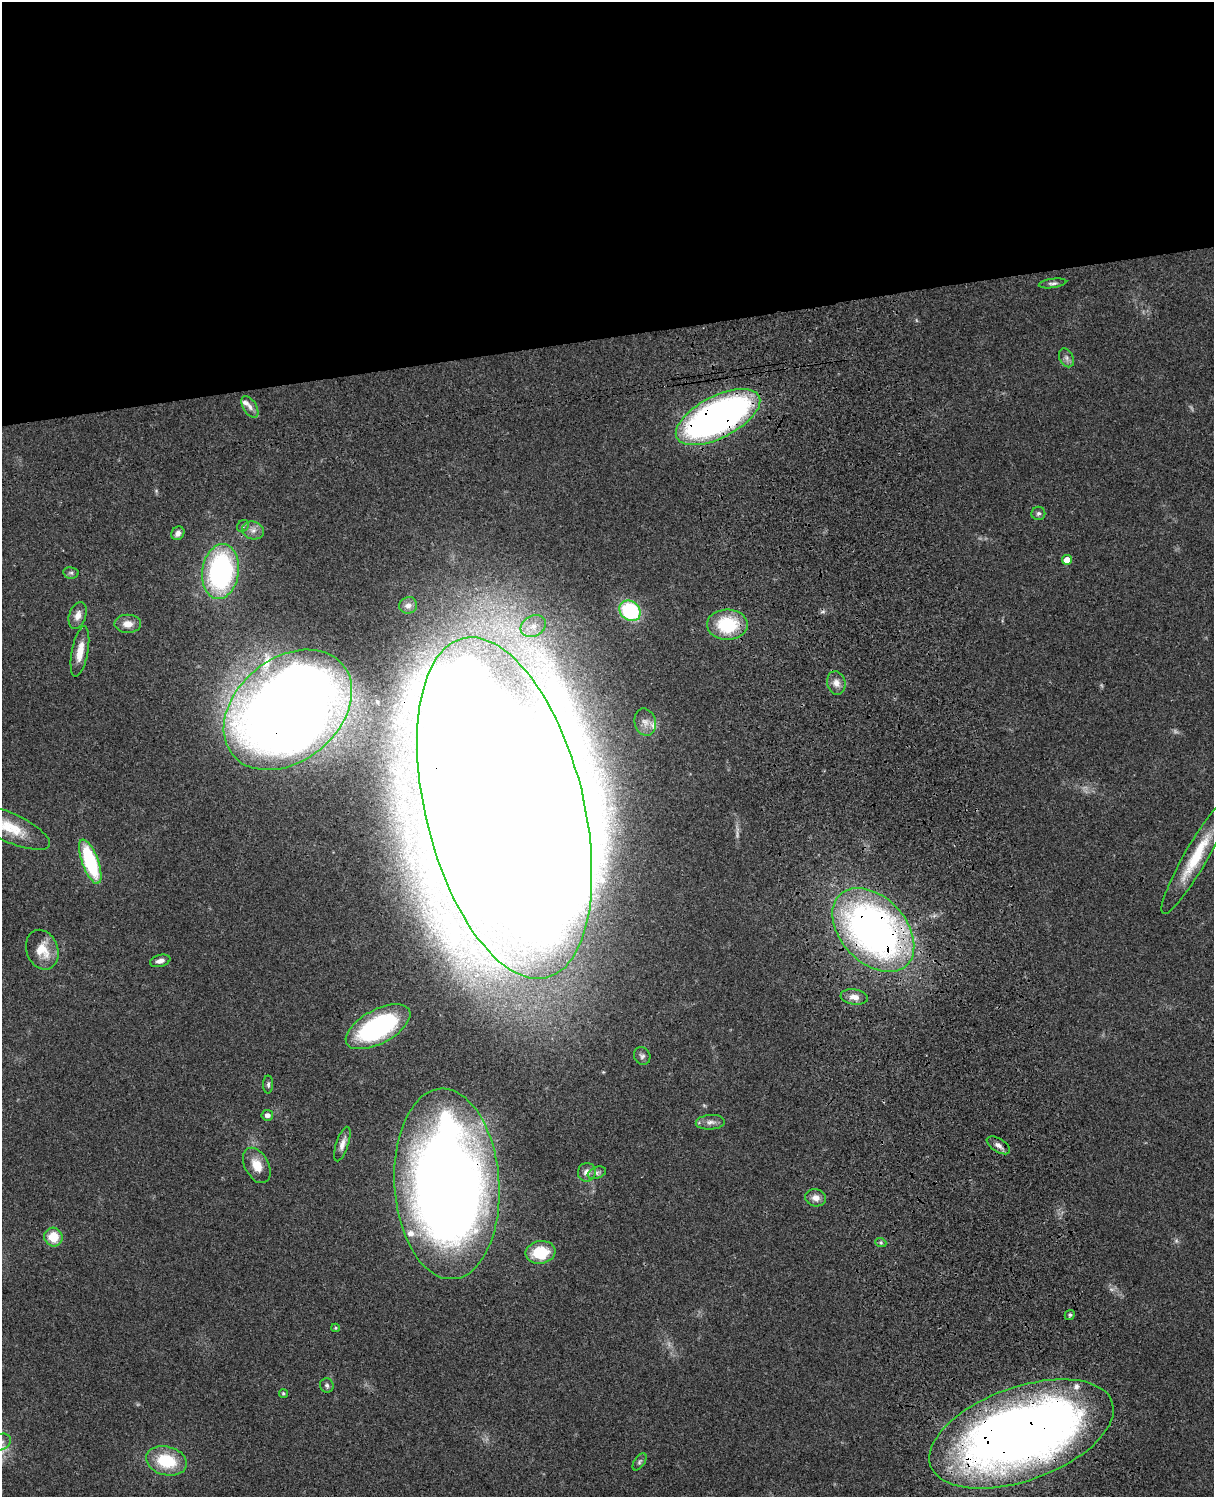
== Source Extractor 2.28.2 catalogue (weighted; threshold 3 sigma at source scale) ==
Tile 2 of 4 x 3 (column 2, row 1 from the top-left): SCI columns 1333-2544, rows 3269-4763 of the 5088 x 4927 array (HDU 1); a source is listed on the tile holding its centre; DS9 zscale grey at full resolution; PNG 1216 x 1499 px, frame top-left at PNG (2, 2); each listed source drawn as its Kron ellipse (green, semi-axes under 4 px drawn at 4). Shown black and unused: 23% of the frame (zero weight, under 3 of 4 exposures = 6% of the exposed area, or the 3 px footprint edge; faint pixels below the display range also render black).
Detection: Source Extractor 2.28.2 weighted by HDU 2 'WHT'; one run over the whole footprint, this tile lists its part. Background 0.0774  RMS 0.0058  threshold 0.0259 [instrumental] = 3 sigma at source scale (4.5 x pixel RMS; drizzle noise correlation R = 1.50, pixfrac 1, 0.05/0.05 arcsec/px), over >= 5 px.
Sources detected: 59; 2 too faint to see at this stretch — neither listed nor drawn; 5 inside a brighter listed object's ellipse — not listed separately; the other 52 listed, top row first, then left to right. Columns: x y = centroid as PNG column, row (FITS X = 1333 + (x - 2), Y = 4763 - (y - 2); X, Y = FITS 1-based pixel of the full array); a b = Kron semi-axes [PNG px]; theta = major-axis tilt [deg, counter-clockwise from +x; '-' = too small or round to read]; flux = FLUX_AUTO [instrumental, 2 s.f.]
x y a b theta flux
1053 283 14 4 7 1.8
1066 358 10 7 -63 2.1
250 407 12 6 -58 2.9
718 417 46 21 27 270
1038 513 7 6 - 1.5
243 526 6 5 - 1.1
253 530 11 9 -13 3.7
178 533 7 6 - 2.9
1067 560 5 4 - 5.4
221 571 27 18 82 110
71 573 7 5 -10 1.4
408 605 9 8 - 2.8
630 611 11 9 -40 51
78 615 14 8 71 4.4
128 624 13 9 0 5.3
727 625 20 15 0 31
533 626 13 10 29 6.4
80 651 25 8 79 8.3
836 683 12 9 -74 4.1
288 710 71 51 39 910
645 722 14 10 -76 4.8
505 808 175 79 -76 5200
9 827 44 14 -24 20
1196 857 65 11 60 28
90 862 23 8 -70 50
873 930 49 32 -47 290
42 950 20 15 -69 12
160 961 10 6 14 2.5
854 997 14 7 -8 4.1
378 1027 35 17 28 94
642 1056 9 8 - 1.9
268 1084 9 5 89 1.3
267 1115 6 5 - 2.7
710 1122 14 7 3 3.2
342 1144 18 6 72 3.9
998 1145 13 6 -32 2.9
257 1165 19 12 -62 9
587 1172 9 9 - 4.3
597 1173 9 5 21 1.8
447 1184 95 52 -86 800
816 1198 10 8 -12 3.9
53 1237 9 9 - 12
881 1243 5 3 - 0.84
540 1252 15 11 10 21
1070 1315 5 4 - 0.97
335 1328 4 4 - 0.7
327 1385 7 7 - 1.5
283 1393 4 4 - 0.89
1021 1434 96 47 20 640
2 1442 10 7 34 3.1
166 1461 21 14 -14 25
639 1462 10 5 57 1.3
Overlapping masked pixels (flux is a lower limit): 6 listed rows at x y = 718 417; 288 710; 505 808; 873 930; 447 1184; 1021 1434
Isophote crosses this tile's border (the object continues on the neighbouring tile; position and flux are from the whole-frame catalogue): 2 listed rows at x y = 9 827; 2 1442